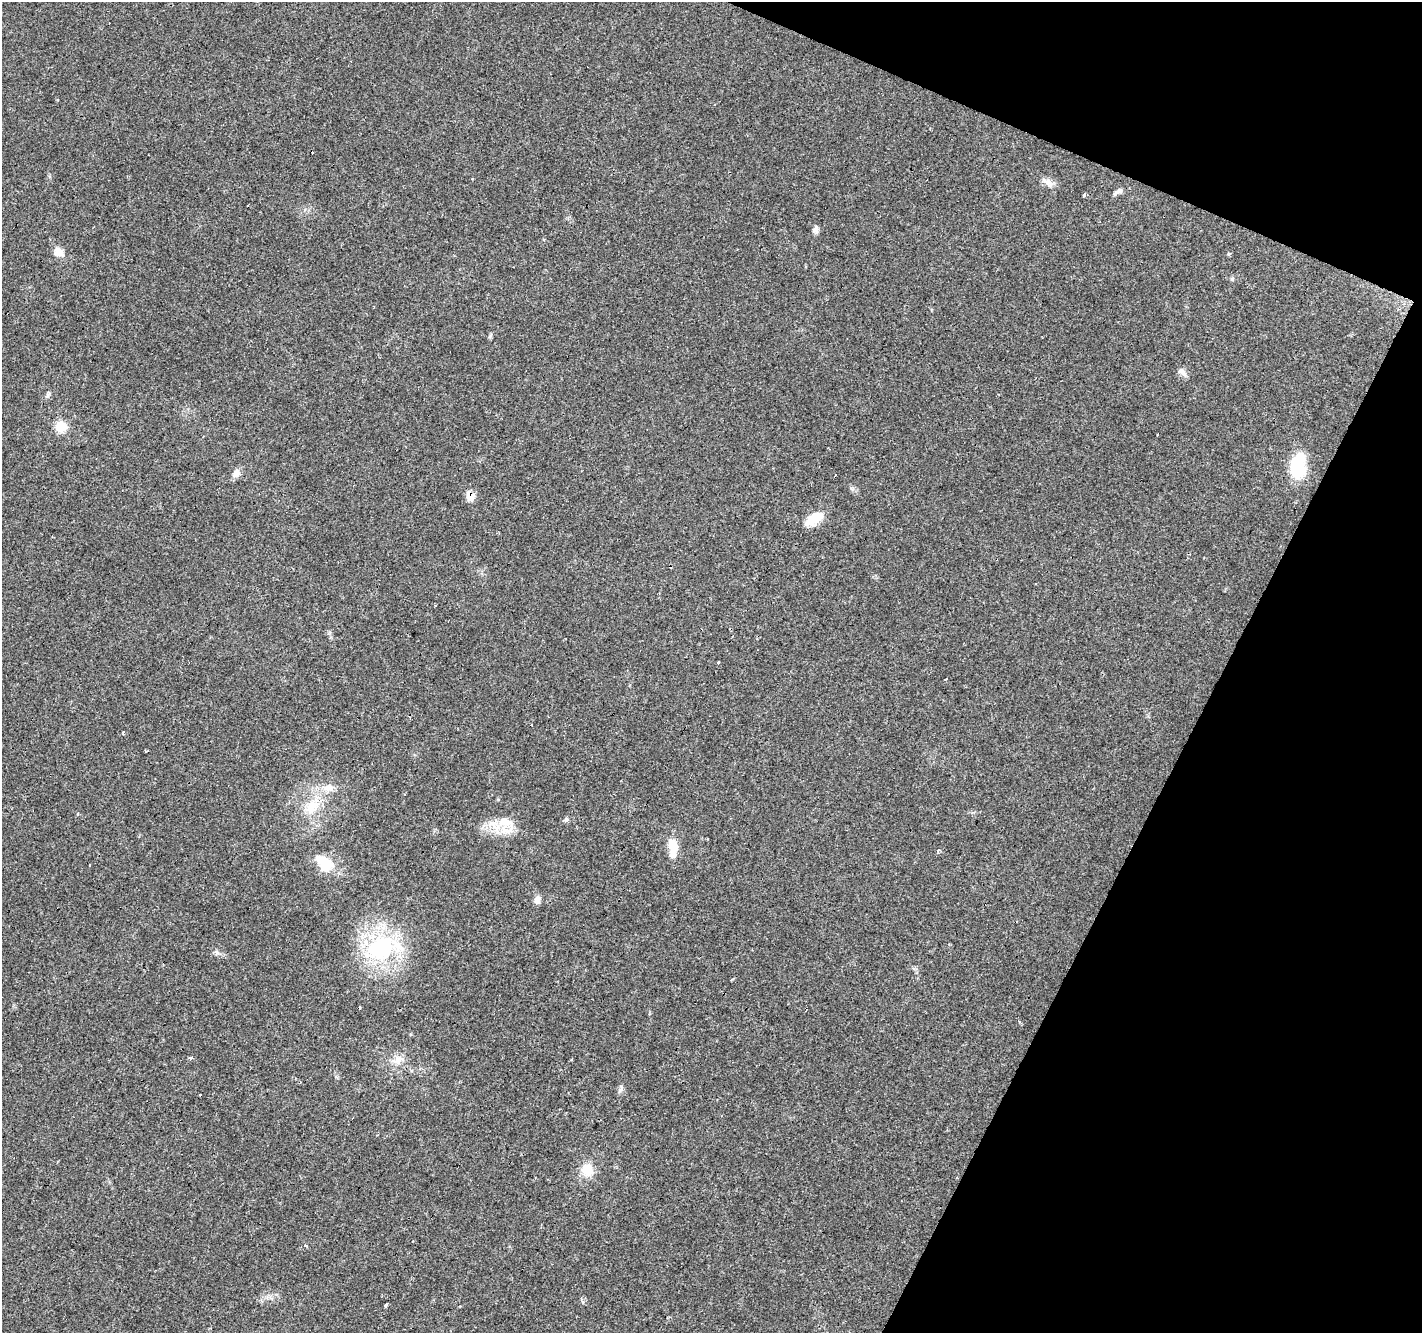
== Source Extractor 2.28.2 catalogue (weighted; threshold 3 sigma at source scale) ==
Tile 8 of 4 x 4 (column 4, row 2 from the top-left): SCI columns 4259-5678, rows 2865-4195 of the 5684 x 5795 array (HDU 1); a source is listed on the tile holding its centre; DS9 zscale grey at full resolution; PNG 1424 x 1335 px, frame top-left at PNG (2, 2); no overlay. Shown black and unused: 21% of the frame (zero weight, under 3 of 4 exposures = <1% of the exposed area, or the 3 px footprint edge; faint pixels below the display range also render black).
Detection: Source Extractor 2.28.2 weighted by HDU 2 'WHT'; one run over the whole footprint, this tile lists its part. Background 0.04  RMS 0.0035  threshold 0.0158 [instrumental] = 3 sigma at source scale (4.5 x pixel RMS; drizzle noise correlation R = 1.50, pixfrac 1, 0.0396/0.0396 arcsec/px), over >= 5 px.
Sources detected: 48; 1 inside a brighter object's white glare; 9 cosmic-ray / hot-pixel residue — not listed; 1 inside a brighter listed object's ellipse — not listed separately; the other 37 listed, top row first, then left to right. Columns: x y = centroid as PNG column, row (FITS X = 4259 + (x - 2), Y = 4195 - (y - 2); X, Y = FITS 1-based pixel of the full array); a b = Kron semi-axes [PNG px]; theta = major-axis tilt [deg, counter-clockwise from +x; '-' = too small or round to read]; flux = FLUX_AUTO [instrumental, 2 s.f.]
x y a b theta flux
472 179 3 2 - 0.65
1048 183 14 8 -40 2.1
1118 192 14 6 29 1.3
1084 195 4 3 - 1.4
815 229 9 7 -89 1.2
59 252 13 10 -36 2.9
1229 254 4 3 - 0.57
1232 279 5 5 - 0.44
1182 372 14 6 -42 1.5
48 395 7 4 72 0.65
61 427 12 12 - 5.3
1157 434 3 3 - 0.85
1298 466 26 16 83 16
236 473 11 8 53 2.1
835 474 3 3 - 0.87
470 496 12 9 -63 2.9
814 518 25 11 33 6.1
719 663 3 3 - 1.9
123 733 4 3 - 0.5
328 788 15 9 4 3
312 806 22 16 36 8.1
78 814 3 3 - 0.73
566 820 7 5 73 0.68
504 822 20 13 -7 6.5
673 846 18 11 -80 5.2
938 851 4 3 - 1.5
324 861 24 13 -25 7.2
90 865 3 3 - 1.2
537 900 9 8 - 1.9
380 948 32 24 32 38
217 952 8 4 -44 0.75
191 1058 3 3 - 1.5
397 1060 11 9 39 2.6
620 1089 11 4 63 0.89
587 1170 15 13 -65 5.8
305 1246 4 3 - 0.78
386 1305 4 3 - 13
Overlapping masked pixels (flux is a lower limit): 1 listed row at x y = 470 496
Unlisted compact peaks at least as high as the median listed source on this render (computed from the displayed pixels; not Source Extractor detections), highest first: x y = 490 336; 851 488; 583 1302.